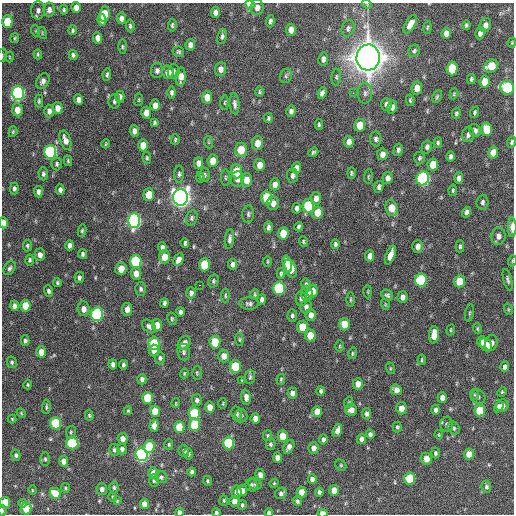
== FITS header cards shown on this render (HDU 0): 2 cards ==
NAXIS1  =                  512 / Axis length
NAXIS2  =                  512 / Axis length

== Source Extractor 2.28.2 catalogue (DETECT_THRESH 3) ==
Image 512 x 512 px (HDU 0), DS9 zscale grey, 1 PNG px = 1 image px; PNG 516 x 516 px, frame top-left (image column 1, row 512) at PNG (2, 3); each listed source drawn as its Kron ellipse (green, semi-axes under 4 px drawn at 4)
Background 1050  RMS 33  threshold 100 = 3 sigma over >= 5 px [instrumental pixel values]
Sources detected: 367; all 367 listed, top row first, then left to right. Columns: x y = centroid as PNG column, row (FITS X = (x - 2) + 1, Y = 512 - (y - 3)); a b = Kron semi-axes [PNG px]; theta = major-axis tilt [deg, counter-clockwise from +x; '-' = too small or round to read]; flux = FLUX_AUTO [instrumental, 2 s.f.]
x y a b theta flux
250 4 5 4 - 1.7e+04
367 4 5 4 - 2.6e+03
76 7 5 4 - 1.6e+04
257 7 8 6 85 1.2e+04
38 10 9 7 86 8.9e+03
49 10 7 5 82 9.2e+03
64 10 5 4 - 3.3e+03
215 12 5 4 - 1.0e+04
105 14 7 5 82 6.1e+04
121 18 6 4 -86 1.0e+04
102 20 6 4 -81 1.3e+04
270 21 6 4 82 5.9e+03
7 22 6 5 - 6.3e+04
410 24 10 5 59 1.7e+04
172 25 6 4 84 3.9e+03
466 25 4 3 - 3.9e+03
485 25 7 6 - 1.2e+04
130 26 6 4 -84 4.4e+03
348 28 8 6 67 6.0e+03
427 28 6 4 83 2.9e+03
73 30 5 3 - 3.9e+03
291 30 6 5 - 1.4e+04
36 31 5 3 - 2.0e+03
42 33 6 3 -72 2.4e+03
446 33 5 4 - 1.3e+04
480 33 6 5 - 1.1e+04
222 36 8 5 77 5.6e+03
15 38 5 3 - 2.7e+03
98 38 6 4 -84 1.1e+04
512 43 5 3 - 2.2e+03
190 45 6 5 - 9.4e+03
122 47 7 3 -90 3.0e+03
414 51 6 5 - 4.3e+03
178 52 6 5 - 3.9e+03
38 54 5 3 - 2.8e+03
2 55 7 2 80 2.0e+03
73 55 5 4 - 4.9e+03
9 57 5 3 - 2.1e+03
368 57 13 11 86 3.9e+06
323 59 6 5 - 8.3e+03
491 66 7 6 - 5.2e+04
221 69 7 5 86 1.3e+04
452 69 7 5 87 6.4e+04
157 71 7 6 - 7.7e+03
173 71 7 6 - 6.5e+03
168 72 7 5 84 2.1e+04
107 74 6 4 82 4.4e+03
286 76 7 6 - 4.9e+03
181 77 9 5 86 2.3e+04
336 77 8 4 86 4.0e+03
471 79 5 3 - 4.1e+03
43 81 8 6 59 9.1e+03
485 82 6 5 - 2.9e+04
507 87 7 6 - 1.8e+05
417 88 6 5 - 2.0e+04
172 92 6 4 89 5.5e+03
259 92 5 4 - 3.1e+03
18 93 7 6 - 5.1e+05
322 93 6 4 67 7.3e+03
353 93 3 3 - 2.4e+03
365 93 10 7 88 8.8e+03
454 94 6 4 70 2.8e+03
120 97 6 4 90 9.2e+03
207 97 6 5 - 2.4e+04
437 97 7 4 64 3.4e+03
79 100 5 4 - 1.3e+04
139 100 6 3 82 2.3e+03
410 100 6 3 -80 3.2e+03
39 101 6 4 90 3.8e+03
114 101 7 5 80 5.2e+03
225 103 7 3 89 2.9e+03
235 104 10 5 -85 8.6e+03
386 104 6 5 - 9.7e+03
155 105 6 4 90 1.8e+04
392 107 7 5 76 9.1e+03
57 108 6 5 - 1.7e+04
17 110 6 5 - 2.2e+04
49 111 6 5 - 1.0e+04
291 111 5 4 - 6.3e+03
475 112 6 4 71 4.0e+03
146 113 6 5 - 1.8e+04
456 113 5 4 - 3.7e+03
268 118 5 4 - 3.9e+03
154 122 4 3 - 3.6e+03
319 124 5 3 - 3.6e+03
360 125 6 5 - 3.4e+04
487 129 6 5 - 5.6e+04
475 130 7 5 -56 6.6e+03
134 131 5 4 - 1.0e+04
13 132 5 4 - 2.8e+03
468 135 7 6 - 6.4e+03
376 139 7 5 -85 6.2e+03
65 140 10 5 -72 1.7e+04
175 140 5 4 - 2.9e+03
208 142 6 4 -71 2.7e+03
349 142 6 5 - 1.3e+04
512 142 6 4 69 4.4e+03
257 143 7 5 88 2.0e+04
438 143 5 4 - 4.4e+03
106 144 5 3 - 2.2e+03
143 145 6 5 - 2.7e+04
427 147 6 5 - 6.6e+03
241 150 7 6 - 4.0e+04
398 150 6 4 75 5.5e+03
50 152 7 6 - 2.9e+05
313 152 5 4 - 4.2e+03
493 152 6 5 - 2.7e+04
382 154 6 5 - 1.2e+04
451 156 5 4 - 5.6e+03
147 158 6 4 -78 3.2e+03
419 158 6 5 - 4.2e+03
68 161 5 4 - 2.9e+03
213 161 6 5 - 2.3e+04
198 163 6 4 89 1.3e+04
57 164 6 5 - 4.6e+03
259 165 6 5 - 2.0e+04
433 165 6 5 - 3.3e+04
297 168 6 4 84 1.0e+04
236 171 7 5 -88 4.8e+04
351 173 6 4 -90 3.5e+03
43 174 6 4 -88 5.0e+03
179 174 8 5 89 5.2e+03
204 175 7 5 89 4.5e+03
292 175 7 5 -84 7.0e+03
368 176 7 3 87 2.4e+03
200 177 5 4 - 3.1e+03
225 178 8 4 -90 3.3e+03
387 178 6 5 - 1.1e+04
423 178 7 6 - 4.4e+05
459 178 5 4 - 1.1e+04
237 179 8 6 83 1.2e+04
246 180 7 5 -90 2.4e+04
275 184 6 5 - 1.3e+04
379 187 6 4 73 6.4e+03
14 188 6 4 89 5.2e+03
60 190 5 4 - 8.2e+03
453 190 6 4 80 3.4e+03
38 192 6 4 -83 7.4e+03
149 195 6 5 - 3.7e+04
181 197 8 7 - 1.6e+06
267 198 6 5 - 7.9e+04
316 198 6 5 - 1.1e+04
482 202 7 6 - 5.8e+03
273 203 7 6 - 1.2e+04
308 206 7 5 83 1.0e+05
297 208 5 4 - 6.7e+03
392 208 8 6 -75 3.5e+04
466 212 5 4 - 7.6e+03
318 213 6 5 - 3.4e+04
248 214 9 6 84 5.5e+03
192 218 8 5 74 4.9e+03
134 221 7 6 - 6.0e+05
4 223 6 4 -87 1.2e+04
268 227 6 3 88 6.4e+03
299 227 5 3 - 4.6e+03
512 227 10 4 -90 1.8e+04
82 231 6 4 80 3.5e+03
283 233 6 5 - 4.0e+04
498 236 8 7 - 1.2e+04
229 239 10 4 84 7.4e+03
303 242 5 4 - 3.2e+03
185 243 4 3 - 5.2e+03
335 244 4 3 - 4.4e+03
27 245 6 4 81 3.9e+03
69 245 5 4 - 8.0e+03
418 246 6 5 - 1.1e+04
460 246 6 4 89 3.6e+03
162 247 5 4 - 7.4e+03
83 254 5 3 - 5.2e+03
40 255 6 5 - 1.1e+04
390 255 10 4 69 1.9e+04
370 256 5 4 - 1.3e+04
164 257 6 5 - 2.6e+04
30 260 5 4 - 3.8e+03
179 260 6 4 60 1.2e+04
136 261 6 5 - 1.6e+05
267 261 5 2 - 2.2e+03
512 261 5 3 - 2.4e+03
232 264 5 4 - 8.5e+03
287 264 8 4 -77 1.8e+04
204 265 6 5 - 7.8e+04
10 268 7 5 57 5.5e+03
121 269 6 5 - 2.6e+04
290 269 9 6 -67 5.4e+04
136 274 6 5 - 1.6e+04
281 274 5 4 - 3.6e+03
79 277 5 4 - 5.4e+03
421 280 6 6 - 2.0e+05
508 280 11 4 -76 5.5e+03
213 281 7 5 77 3.9e+03
459 281 6 5 - 5.0e+04
57 283 4 4 - 3.1e+03
306 284 6 4 -81 5.2e+03
200 285 3 2 - 2.0e+03
279 288 7 6 - 2.0e+05
141 289 6 5 - 4.9e+03
48 291 6 4 -71 5.9e+03
312 291 6 5 - 2.1e+04
368 292 7 3 90 2.3e+03
191 293 6 5 - 7.0e+03
307 293 7 6 - 8.6e+03
255 294 4 4 - 2.6e+03
387 295 6 5 - 4.9e+03
225 296 7 4 86 3.5e+03
402 297 6 5 - 9.5e+03
262 299 5 4 - 5.9e+03
301 299 7 5 89 7.5e+03
351 299 7 3 -90 3.1e+03
164 303 4 3 - 5.3e+03
249 304 10 6 -3 6.5e+03
385 304 5 3 - 2.2e+03
14 306 5 4 - 8.9e+03
25 306 6 5 - 3.4e+04
306 307 7 5 87 7.7e+03
84 309 7 6 - 1.5e+04
127 309 6 5 - 1.3e+04
508 309 6 3 -72 2.2e+03
181 312 4 4 - 6.4e+03
469 313 8 3 79 3.1e+03
97 314 7 6 - 3.1e+05
292 315 6 4 88 5.0e+03
311 315 6 5 - 1.3e+04
172 319 6 4 -77 3.3e+03
344 324 6 5 - 3.5e+04
157 325 6 5 - 2.1e+04
149 326 8 5 -45 7.5e+03
302 327 6 5 - 4.0e+04
477 329 5 4 - 2.5e+03
451 330 5 3 - 2.3e+03
310 335 6 5 - 3.6e+04
434 335 8 5 87 2.8e+04
239 339 6 4 -84 3.0e+03
25 341 5 4 - 4.9e+03
215 342 6 5 - 5.5e+04
482 342 6 4 86 1.5e+04
154 343 7 5 -89 1.1e+05
184 343 7 6 - 1.4e+04
491 343 8 6 74 9.4e+03
486 345 7 5 -57 2.3e+04
340 346 6 3 90 2.4e+03
154 351 6 5 - 1.9e+04
41 352 5 5 - 2.0e+04
184 352 8 6 -82 6.0e+03
353 353 6 4 75 2.9e+03
224 356 6 5 - 1.5e+04
160 358 6 5 - 5.1e+03
422 360 5 3 - 2.9e+03
12 362 6 5 - 4.8e+03
113 364 5 4 - 7.9e+03
123 365 5 3 - 4.5e+03
235 366 6 5 - 8.8e+04
505 367 5 4 - 8.1e+03
390 368 6 4 -72 3.1e+03
184 373 5 4 - 2.5e+03
197 373 7 4 -88 3.2e+03
250 377 7 5 88 4.2e+03
142 379 5 4 - 7.2e+03
281 379 5 4 - 2.8e+03
242 381 4 3 - 2.2e+03
358 384 6 5 - 1.6e+04
28 385 5 4 - 2.8e+03
396 390 6 5 - 1.3e+04
321 391 5 4 - 5.0e+03
502 392 5 4 - 2.5e+03
292 393 5 5 - 1.1e+04
475 395 5 3 - 2.7e+03
246 397 7 4 -84 1.0e+04
478 397 8 7 - 5.6e+03
147 398 6 5 - 7.4e+04
442 398 5 4 - 1.0e+04
197 400 6 5 - 6.0e+03
349 402 6 3 70 2.4e+03
176 403 5 3 - 1.8e+03
223 404 5 3 - 1.9e+03
502 406 6 6 - 1.2e+04
46 407 7 3 88 3.6e+03
210 407 5 4 - 2.0e+04
499 407 6 4 58 6.0e+03
401 408 6 5 - 1.9e+04
351 410 6 6 - 1.2e+04
436 410 5 4 - 7.4e+03
480 410 6 5 - 5.4e+04
128 411 4 3 - 2.7e+03
155 411 6 5 - 3.2e+04
317 412 5 5 - 2.6e+04
21 413 5 4 - 2.6e+03
194 413 6 5 - 1.4e+05
237 414 7 5 -78 5.5e+03
366 414 5 4 - 6.5e+03
89 415 5 4 - 3.0e+03
241 416 6 6 - 4.6e+03
255 418 5 4 - 1.4e+04
12 419 4 4 - 2.3e+03
56 423 6 5 - 1.2e+05
447 424 7 6 - 7.2e+03
195 425 6 5 - 8.8e+04
154 426 6 4 84 1.7e+04
179 427 6 5 - 5.4e+04
397 427 5 4 - 3.7e+03
454 428 7 5 -53 4.3e+03
337 431 6 4 70 1.4e+04
71 432 6 5 - 3.5e+03
370 434 4 4 - 6.2e+03
439 435 5 3 - 2.0e+03
267 436 5 4 - 3.1e+03
283 436 6 5 - 4.0e+04
122 438 5 5 - 1.4e+04
361 439 5 4 - 8.5e+03
323 440 5 4 - 8.0e+03
72 443 6 6 - 1.5e+05
229 443 6 5 - 1.5e+05
169 444 5 4 - 2.9e+03
270 444 6 5 - 4.3e+03
149 446 6 5 - 8.4e+04
289 447 7 5 62 1.1e+04
313 448 5 5 - 1.1e+04
122 449 5 5 - 7.5e+03
114 450 6 5 - 5.0e+03
184 451 6 5 - 8.3e+03
435 453 5 4 - 4.0e+03
141 454 6 6 - 5.7e+05
188 454 5 4 - 4.9e+03
469 454 5 5 - 2.4e+04
16 455 6 4 -75 5.0e+03
277 458 5 4 - 1.1e+04
45 459 7 5 -89 4.1e+03
426 459 6 5 - 1.9e+04
64 461 5 4 - 1.6e+04
341 465 6 5 - 3.0e+03
192 472 4 4 - 5.3e+03
153 473 6 5 - 2.2e+04
260 475 5 4 - 9.9e+03
161 477 6 6 - 4.8e+03
410 478 6 5 - 7.8e+04
312 479 5 4 - 8.3e+03
154 481 6 4 90 4.0e+03
208 481 5 4 - 3.2e+03
274 483 4 4 - 2.6e+03
255 484 7 5 -23 4.9e+03
251 485 6 6 - 4.5e+03
486 487 6 4 -79 5.2e+03
65 488 5 4 - 2.7e+03
114 488 6 4 -88 3.9e+03
102 489 6 5 - 8.1e+03
32 490 4 3 - 2.0e+03
334 490 5 4 - 2.0e+04
242 491 5 5 - 1.6e+04
236 492 6 5 - 1.1e+04
301 492 5 5 - 2.4e+04
319 492 4 4 - 5.8e+03
55 493 6 5 - 4.4e+04
281 493 6 5 - 7.0e+03
112 497 5 3 - 2.3e+03
117 501 4 4 - 2.0e+03
224 501 5 3 - 2.8e+03
234 501 5 5 - 1.2e+04
297 501 5 4 - 4.6e+03
5 502 5 5 - 4.7e+04
23 503 4 3 - 3.8e+03
144 504 5 4 - 1.8e+04
242 505 5 4 - 4.4e+03
26 509 6 5 - 3.8e+04
2 511 5 2 - 3.1e+03
179 512 4 4 - 1.0e+04
269 512 4 4 - 6.7e+03
216 513 4 4 - 4.5e+03
323 513 5 3 - 1.8e+04
At the frame edge (FLAGS 8, measured only in part): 14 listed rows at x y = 250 4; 367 4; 512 43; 2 55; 512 142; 4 223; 512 227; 512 261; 5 502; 2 511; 179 512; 269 512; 216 513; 323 513